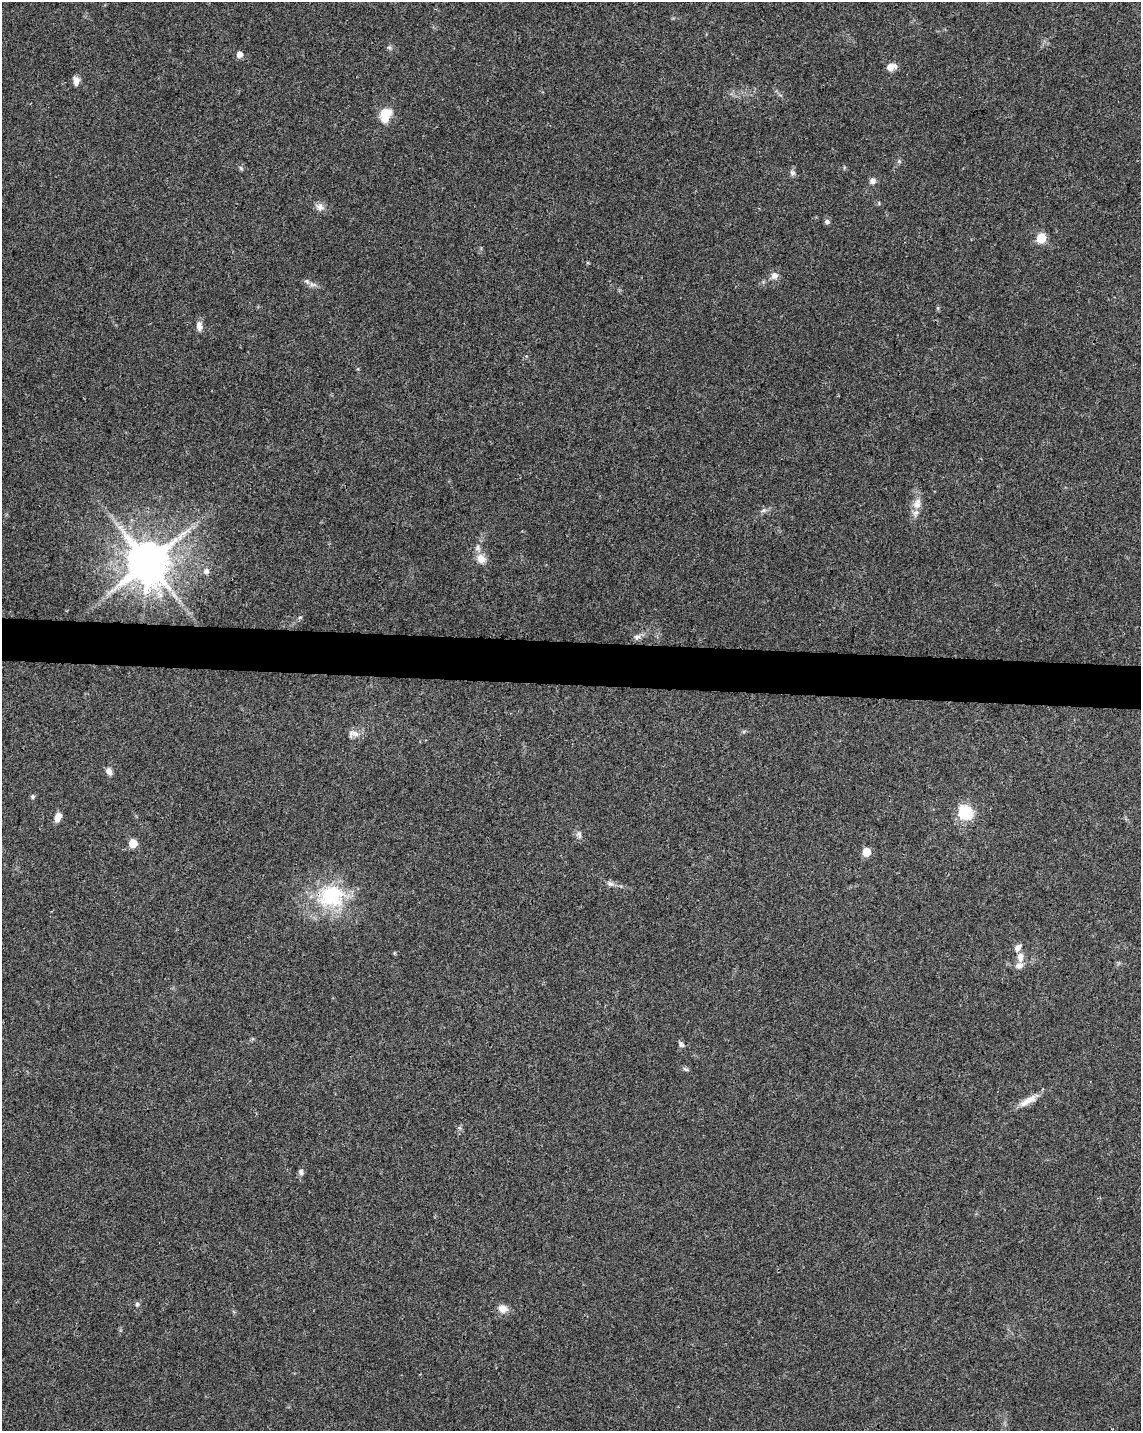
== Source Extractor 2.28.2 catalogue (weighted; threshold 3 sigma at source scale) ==
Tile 6 of 4 x 3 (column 2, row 2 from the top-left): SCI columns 1141-2279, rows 1658-3086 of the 4568 x 4800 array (HDU 1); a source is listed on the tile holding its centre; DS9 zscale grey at full resolution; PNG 1143 x 1433 px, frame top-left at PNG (2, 2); no overlay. Shown black and unused: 3% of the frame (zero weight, under 3 of 4 exposures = <1% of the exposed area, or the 3 px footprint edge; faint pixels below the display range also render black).
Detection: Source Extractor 2.28.2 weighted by HDU 2 'WHT'; one run over the whole footprint, this tile lists its part. Background 0.0473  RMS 0.0036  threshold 0.0163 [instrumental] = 3 sigma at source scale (4.5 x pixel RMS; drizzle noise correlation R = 1.50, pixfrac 1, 0.0396/0.0396 arcsec/px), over >= 5 px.
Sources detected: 43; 4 inside a brighter listed object's ellipse — not listed separately; the other 39 listed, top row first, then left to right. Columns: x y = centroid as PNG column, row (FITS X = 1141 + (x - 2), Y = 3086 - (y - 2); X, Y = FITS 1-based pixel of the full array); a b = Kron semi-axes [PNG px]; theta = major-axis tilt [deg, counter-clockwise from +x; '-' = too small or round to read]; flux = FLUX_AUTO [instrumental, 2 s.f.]
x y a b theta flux
389 47 7 4 -18 0.61
240 54 5 5 - 2.9
891 67 12 8 13 2.6
76 81 10 6 -86 2.3
385 115 20 14 66 6.2
899 161 5 5 - 0.55
241 168 8 3 -45 0.48
792 173 8 7 - 1.2
873 181 8 8 - 1.5
319 207 12 9 -29 2
827 222 7 6 - 0.98
1041 238 6 5 - 17
774 276 10 9 - 2
312 284 8 5 -44 1.2
199 326 13 7 -84 2
917 504 15 10 71 3.3
764 510 8 5 30 0.91
481 559 14 11 -39 3.4
148 562 12 11 - 1700
206 571 6 6 - 1.4
300 617 6 3 18 0.45
637 637 10 7 19 1.4
353 733 17 9 0 2.5
109 771 10 7 -66 1.6
33 797 6 5 - 0.65
965 812 6 6 - 63
58 817 9 6 68 3.3
579 834 11 6 -77 1.4
133 843 5 5 - 11
866 852 5 5 - 8.5
610 883 9 6 -26 1.3
332 896 43 33 10 28
1020 957 14 9 -89 2.9
681 1045 8 6 -55 1
685 1069 10 4 -26 0.69
1028 1101 28 8 30 4.4
301 1172 8 7 - 1.1
137 1304 6 5 - 0.81
503 1309 11 9 -17 3.1
Overlapping masked pixels (flux is a lower limit): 1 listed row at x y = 332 896